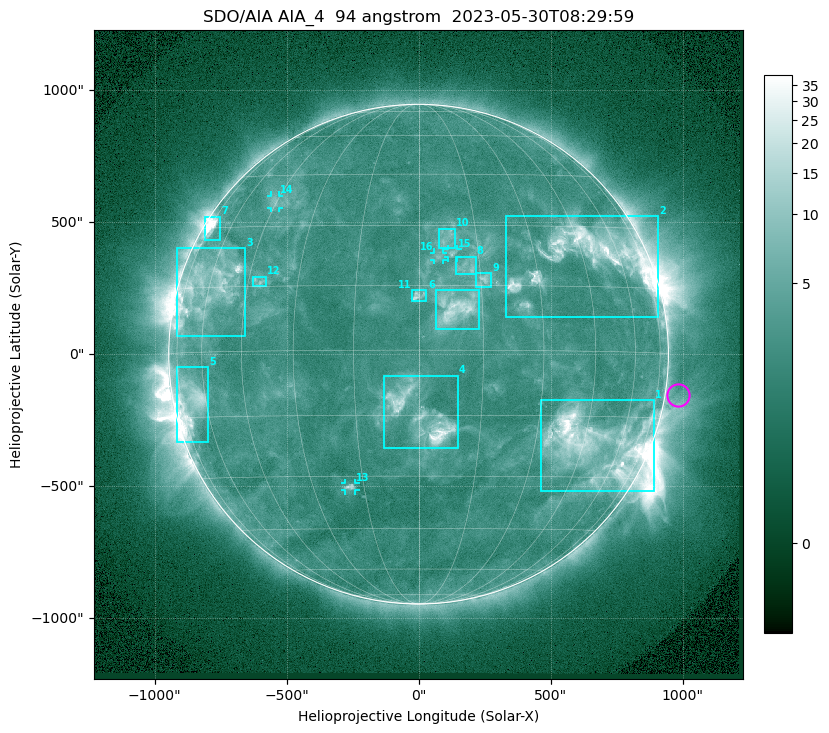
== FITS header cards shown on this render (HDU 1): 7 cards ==
TELESCOP= 'SDO/AIA '           / For AIA: SDO/AIA
INSTRUME= 'AIA_4   '           / For AIA: AIA_ATA1, AIA_ATA2, AIA_ATA3 or AIA_AT
WAVELNTH=                   94 / [angstrom] Wavelength
WAVEUNIT= 'angstrom'           / Wavelength unit: angstrom
DATE-OBS= '2023-05-30T08:29:59.122' / [ISO] Date when observation started; ISO 8
CTYPE1  = 'HPLN-TAN'           / CTYPE1: HPLN
CTYPE2  = 'HPLT-TAN'           / CTYPE2: HPLT

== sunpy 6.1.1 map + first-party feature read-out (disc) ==
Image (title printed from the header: SDO/AIA AIA_4  94 angstrom  2023-05-30T08:29:59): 1024 x 1024 px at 2.4 arcsec/px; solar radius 947 arcsec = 394 px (full disc in frame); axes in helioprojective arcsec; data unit not stated in the header (colour bar unlabelled)
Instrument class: DISC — disc imager (sunpy class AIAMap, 94 A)
Bright regions (active regions / flare kernels): reference = the median radial profile (limb darkening/brightening removed); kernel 9 px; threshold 5 sigma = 3.89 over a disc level ~2.53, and >= 1.15x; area >= 12 px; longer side >= 9 px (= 22 arcsec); searched inside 0.97 R_sun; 16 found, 16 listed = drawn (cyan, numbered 1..; 4 of them under ~33 arcsec drawn as corner ticks so the feature stays visible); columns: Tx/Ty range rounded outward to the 5 arcsec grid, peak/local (2 s.f.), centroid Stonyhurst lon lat
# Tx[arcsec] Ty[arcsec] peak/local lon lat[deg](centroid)
1 465..895 -520..-175 16 +49 -22
2 330..910 140..525 12 +47 +23
3 -915..-655 70..400 8.5 -60 +15
4 -135..150 -355..-80 10 +1 -15
5 -920..-795 -335..-50 7 -68 -11
6 65..230 90..245 6.5 +9 +10
7 -810..-750 430..520 11 -71 +30
8 140..215 300..370 3.8 +12 +19
9 215..275 255..310 4.7 +16 +16
10 75..140 400..475 3.4 +7 +26
11 -25..30 200..245 4.6 +0 +13
12 -630..-575 255..295 3.5 -42 +16
13 -280..-240 -515..-490 4.6 -19 -33
14 -560..-530 555..600 3.2 -46 +37
15 110..150 365..400 4.1 +8 +23
16 60..90 355..385 3.2 +5 +22
Off-limb structures (1.02-1.3 R_sun): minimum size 162 px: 2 found; the strongest spans PA ~225..310 deg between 1.02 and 1.3 R_sun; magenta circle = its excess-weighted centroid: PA ~260 deg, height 1.05 R_sun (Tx ~985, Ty ~-155 arcsec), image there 1.5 x the reference